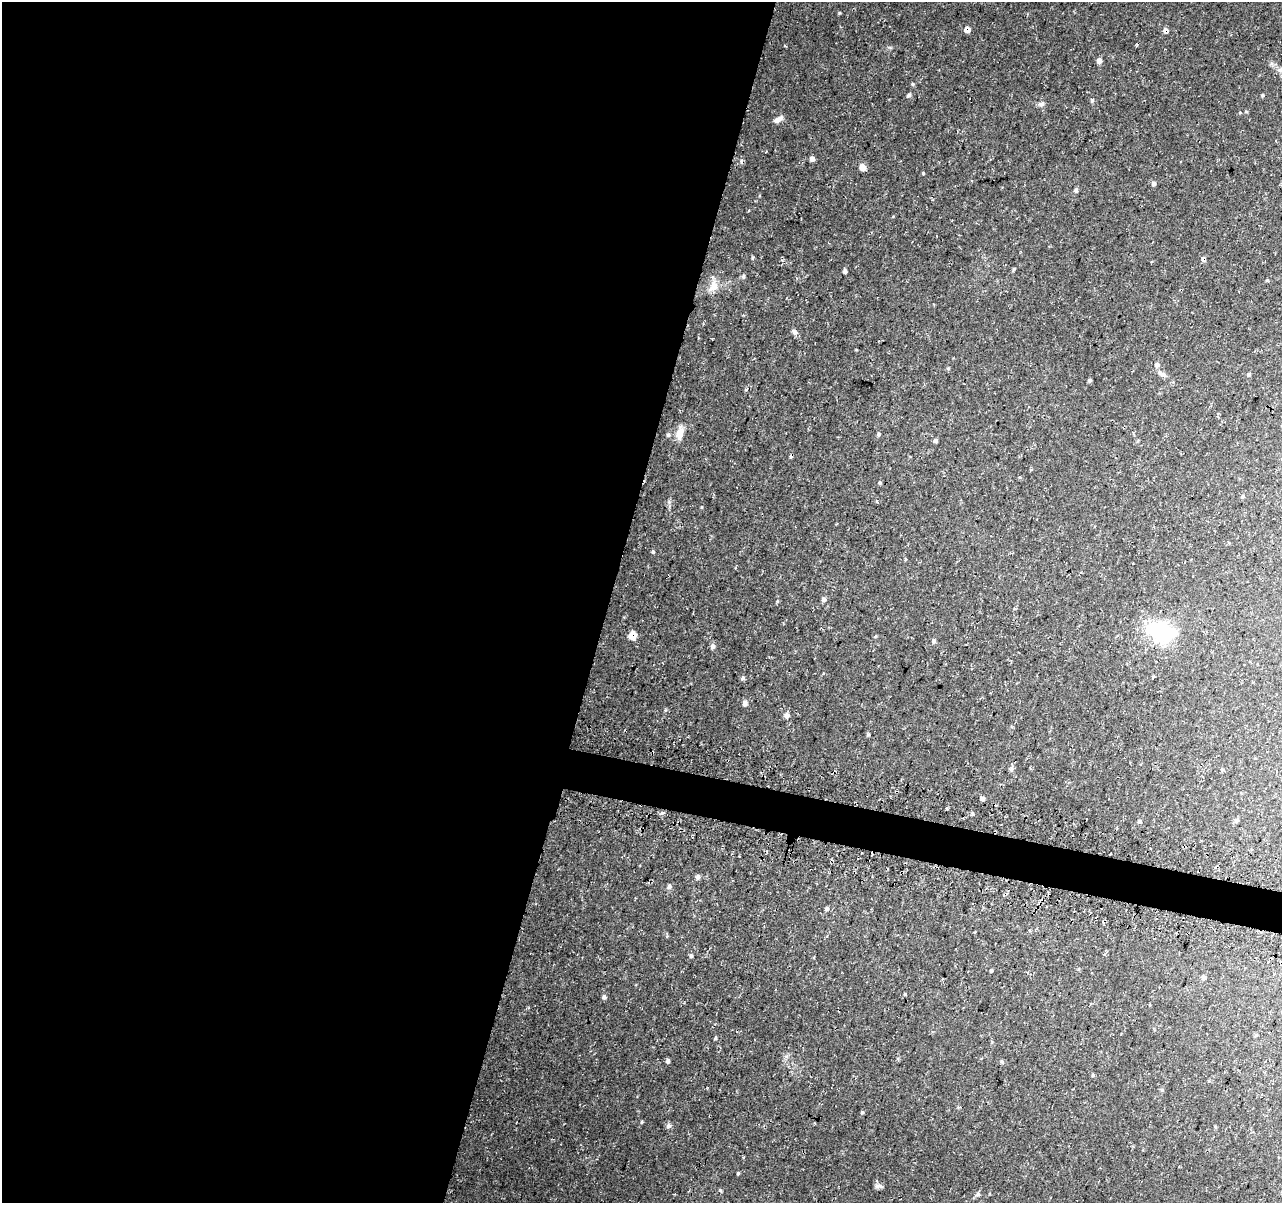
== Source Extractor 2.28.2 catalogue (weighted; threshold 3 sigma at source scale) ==
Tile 5 of 4 x 4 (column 1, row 2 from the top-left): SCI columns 8-1287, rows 2658-3858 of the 5146 x 5375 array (HDU 1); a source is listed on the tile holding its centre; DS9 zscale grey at full resolution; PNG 1284 x 1205 px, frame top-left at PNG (2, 2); no overlay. Shown black and unused: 49% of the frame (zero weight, under 3 of 4 exposures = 3% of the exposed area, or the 3 px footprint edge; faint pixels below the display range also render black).
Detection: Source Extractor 2.28.2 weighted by HDU 2 'WHT'; one run over the whole footprint, this tile lists its part. Background 0.037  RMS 0.0041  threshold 0.0183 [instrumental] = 3 sigma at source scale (4.5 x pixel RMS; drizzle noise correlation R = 1.50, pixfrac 1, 0.0396/0.0396 arcsec/px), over >= 5 px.
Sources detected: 76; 3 cosmic-ray / hot-pixel residue — not listed; the other 73 listed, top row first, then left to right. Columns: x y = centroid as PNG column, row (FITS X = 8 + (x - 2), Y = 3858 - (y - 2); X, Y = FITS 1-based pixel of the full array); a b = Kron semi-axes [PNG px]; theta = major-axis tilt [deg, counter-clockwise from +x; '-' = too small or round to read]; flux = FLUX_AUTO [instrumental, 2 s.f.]
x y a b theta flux
967 29 6 6 - 2.1
1166 31 7 6 - 1.4
1099 61 6 5 - 1.6
913 84 5 4 - 0.5
909 95 6 5 - 0.84
1263 95 5 3 - 0.42
1092 100 6 5 - 0.57
1041 104 9 6 50 1.2
778 119 12 5 28 1.9
812 159 5 5 - 1.4
863 167 7 6 - 3.5
923 173 4 4 - 0.36
1153 184 6 5 - 1.2
1075 190 5 5 - 0.72
752 257 6 3 81 0.47
1203 259 7 5 -78 1.1
1014 269 5 4 - 0.4
845 271 5 4 - 0.77
743 276 7 5 89 0.67
1267 280 5 3 - 0.37
713 286 16 12 64 4.4
794 331 9 6 -44 1.2
1157 365 7 6 - 1.1
948 368 5 4 - 0.41
1163 374 14 6 -29 1.7
1248 374 5 5 - 0.61
1090 380 4 3 - 0.7
680 433 16 9 76 3.8
879 434 5 4 - 0.6
668 435 5 5 - 0.69
935 441 6 4 10 0.8
880 483 5 4 - 0.45
1242 496 5 4 - 0.5
702 507 5 3 - 0.34
653 552 5 4 - 0.48
824 599 6 5 - 1
1161 631 41 24 -19 26
632 635 8 7 - 4
934 641 6 4 62 0.7
713 646 7 6 - 1.2
743 678 6 5 - 0.78
745 703 6 5 - 1.4
787 715 7 6 - 1.3
868 734 6 4 1 0.38
1011 769 7 4 19 0.61
1222 770 5 3 - 0.44
982 798 5 5 - 1.1
947 809 3 2 - 0.47
662 813 5 5 - 0.67
1236 821 7 5 45 0.85
1139 822 5 4 - 0.73
698 877 6 5 - 1.1
669 887 7 6 - 0.93
1007 893 5 4 - 0.69
826 909 5 5 - 0.72
691 956 5 4 - 0.64
991 971 4 4 - 0.44
1203 977 5 5 - 0.96
905 994 5 3 - 0.39
604 997 6 5 - 0.93
715 1038 4 3 - 0.54
668 1061 5 4 - 0.87
1001 1061 6 4 -71 0.49
1093 1075 5 3 - 0.41
1162 1090 5 4 - 0.5
862 1112 4 4 - 0.49
641 1122 5 3 - 0.35
669 1126 6 5 - 1.2
738 1173 4 3 - 0.49
877 1181 5 3 - 0.42
878 1186 12 5 10 1
720 1190 5 3 - 0.51
978 1194 8 6 27 0.91
Overlapping masked pixels (flux is a lower limit): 4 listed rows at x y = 967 29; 1166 31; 1203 259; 632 635
Unlisted compact peaks at least as high as the median listed source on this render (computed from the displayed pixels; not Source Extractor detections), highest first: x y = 839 13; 669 502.